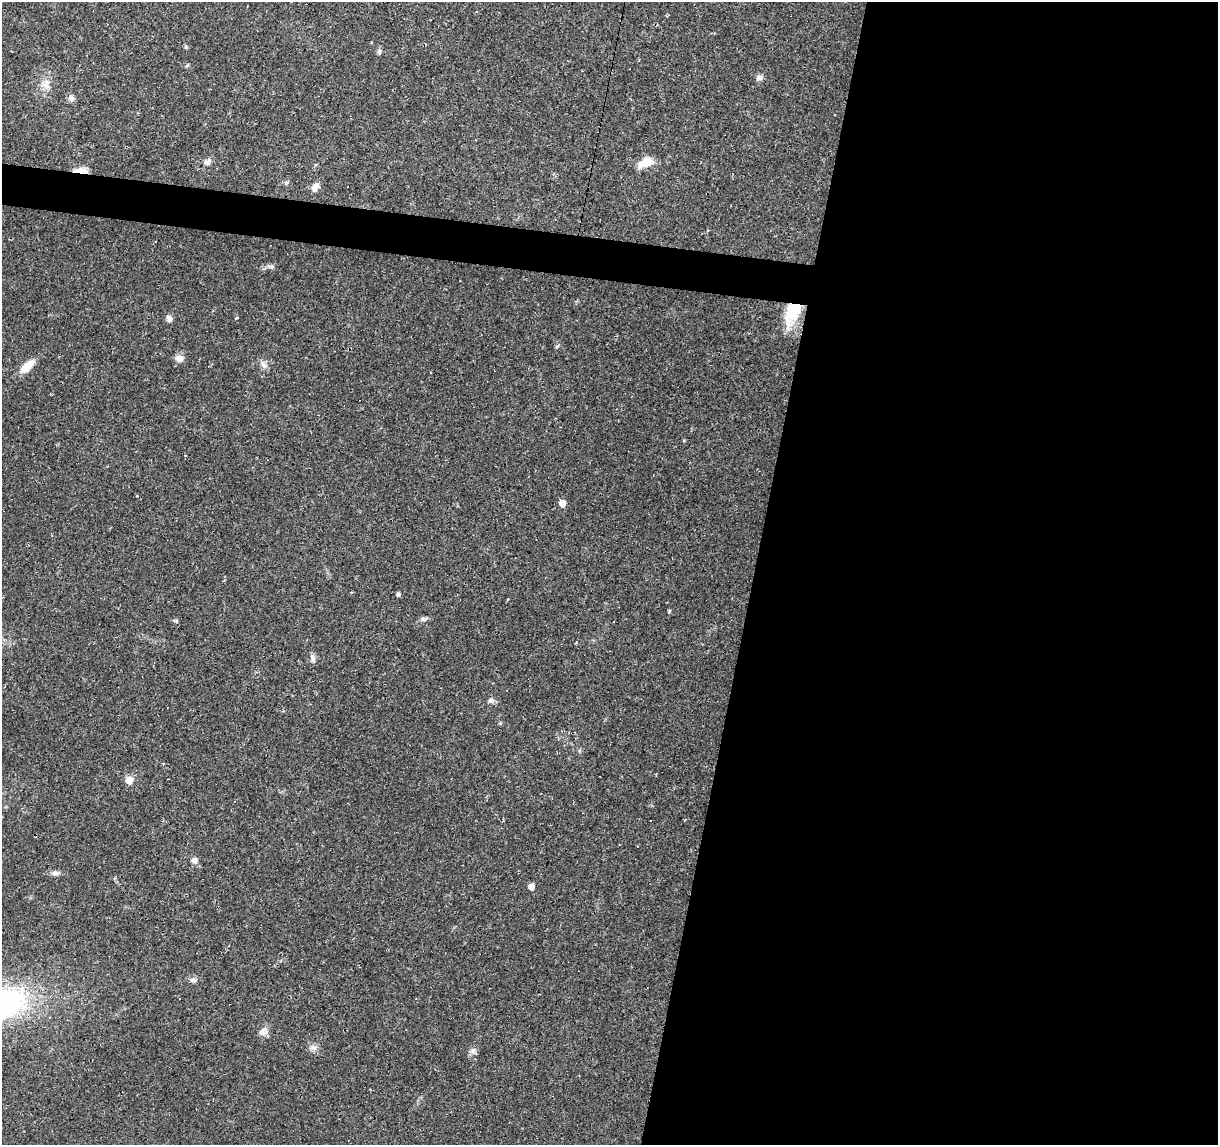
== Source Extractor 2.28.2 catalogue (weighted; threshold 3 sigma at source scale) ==
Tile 12 of 4 x 4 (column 4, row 3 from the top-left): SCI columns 3654-4869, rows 1426-2568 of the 4869 x 5077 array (HDU 1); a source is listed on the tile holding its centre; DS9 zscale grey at full resolution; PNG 1220 x 1147 px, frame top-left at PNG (2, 2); no overlay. Shown black and unused: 41% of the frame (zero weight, under 2 of 3 exposures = <1% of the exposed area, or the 3 px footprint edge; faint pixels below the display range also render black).
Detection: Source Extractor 2.28.2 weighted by HDU 2 'WHT'; one run over the whole footprint, this tile lists its part. Background 0.0556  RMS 0.0046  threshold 0.0207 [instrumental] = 3 sigma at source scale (4.5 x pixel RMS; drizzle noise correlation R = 1.50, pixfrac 1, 0.0396/0.0396 arcsec/px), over >= 5 px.
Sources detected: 53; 16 cosmic-ray / hot-pixel residue — not listed; the other 37 listed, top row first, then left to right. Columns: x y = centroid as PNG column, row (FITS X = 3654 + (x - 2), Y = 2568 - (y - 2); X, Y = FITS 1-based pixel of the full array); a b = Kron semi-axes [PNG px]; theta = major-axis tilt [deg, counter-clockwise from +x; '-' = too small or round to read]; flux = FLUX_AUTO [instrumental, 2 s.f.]
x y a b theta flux
379 52 9 4 90 0.9
187 65 6 3 45 0.5
759 78 9 6 20 1.8
46 84 14 12 -18 4.4
71 98 9 8 - 1.9
207 162 8 6 26 2.3
646 162 18 10 23 6.8
81 170 17 6 -1 4.7
286 183 7 5 57 0.96
315 187 11 8 45 3.1
348 187 3 3 - 0.58
271 266 11 4 0 1.2
792 313 31 17 66 16
237 318 4 3 - 0.42
169 319 8 6 -68 1.8
557 346 8 3 34 0.57
179 358 10 8 -3 3
263 364 12 7 -57 2.1
27 366 20 8 43 6.7
562 503 5 5 - 4.9
398 594 4 4 - 1.2
508 599 3 3 - 0.96
669 611 6 3 72 0.47
424 619 10 6 7 1.3
613 622 3 2 - 0.76
313 659 12 6 -78 1.9
491 700 8 6 -12 1.5
129 780 9 8 - 3.6
650 820 2 2 - 0.49
194 860 9 7 46 1.5
55 873 9 7 10 1.7
531 887 5 5 - 3.5
193 980 10 7 -17 1.5
49 1017 3 3 - 0.96
263 1032 12 10 7 2.8
314 1048 9 7 -30 2
473 1051 9 6 73 1.7
Overlapping masked pixels (flux is a lower limit): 2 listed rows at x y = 81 170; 792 313
Unlisted compact peaks at least as high as the median listed source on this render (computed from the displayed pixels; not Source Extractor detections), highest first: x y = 176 621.